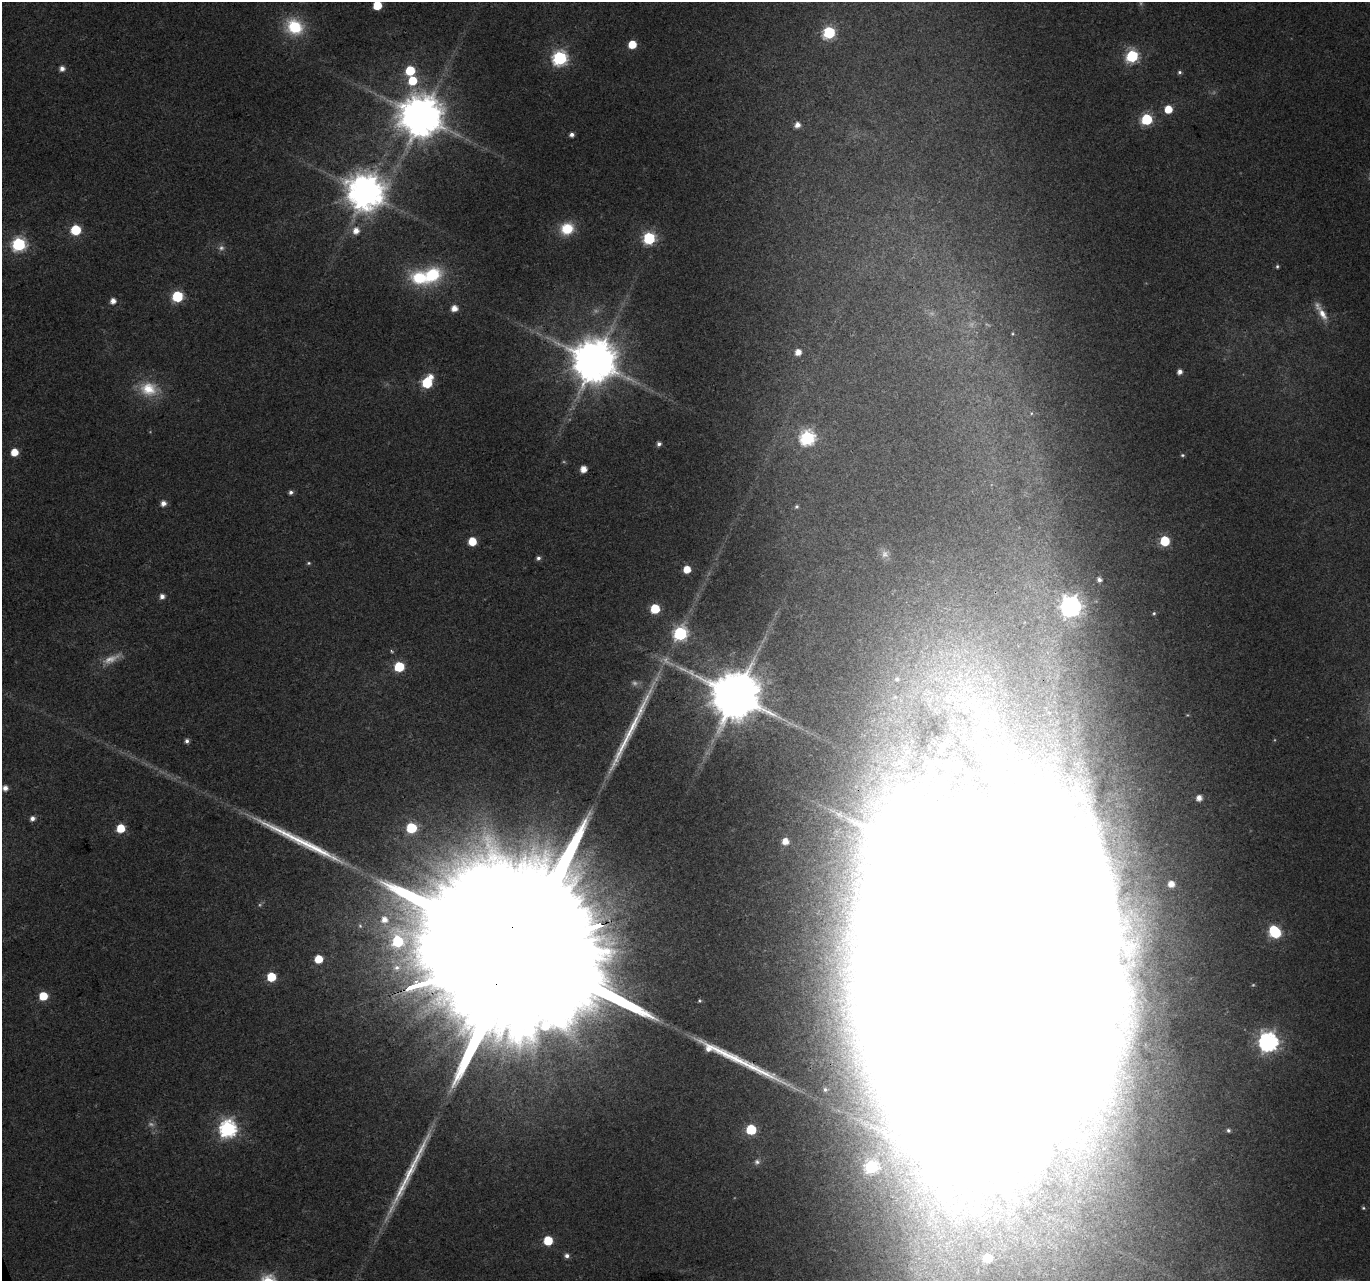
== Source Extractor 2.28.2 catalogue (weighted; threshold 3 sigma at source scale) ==
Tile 7 of 4 x 4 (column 3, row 2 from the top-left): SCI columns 2741-4108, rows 2689-3967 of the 5484 x 5319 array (HDU 1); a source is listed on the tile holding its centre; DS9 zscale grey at full resolution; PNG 1372 x 1283 px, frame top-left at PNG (2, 2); no overlay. Shown black and unused: <1% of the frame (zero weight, under 3 of 4 exposures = <1% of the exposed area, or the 3 px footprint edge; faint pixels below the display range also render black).
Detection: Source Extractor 2.28.2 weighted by HDU 2 'WHT'; one run over the whole footprint, this tile lists its part. Background 0.0313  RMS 0.0039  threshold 0.0177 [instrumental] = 3 sigma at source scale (4.5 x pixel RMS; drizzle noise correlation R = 1.50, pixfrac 1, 0.0396/0.0396 arcsec/px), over >= 5 px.
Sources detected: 114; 16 too faint to see at this stretch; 6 inside a brighter object's white glare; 4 long thin detections or spike segments (spike, bleed or trail) — not listed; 2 inside a brighter listed object's ellipse — not listed separately; the other 86 listed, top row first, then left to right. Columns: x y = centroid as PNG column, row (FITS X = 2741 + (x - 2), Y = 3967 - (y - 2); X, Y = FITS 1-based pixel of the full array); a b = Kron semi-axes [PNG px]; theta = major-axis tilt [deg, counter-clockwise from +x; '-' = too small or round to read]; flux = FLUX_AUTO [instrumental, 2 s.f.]
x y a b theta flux
377 5 6 6 - 16
294 27 20 17 -29 22
829 32 7 6 - 56
632 44 6 5 - 12
1132 56 7 6 - 60
560 58 7 7 - 100
62 68 6 5 - 2.6
410 71 6 6 - 21
1179 72 5 5 - 0.89
412 81 7 7 - 15
1168 109 6 5 - 9.5
422 117 12 12 - 1800
1147 119 6 6 - 41
797 125 5 5 - 3.1
572 135 5 4 - 1.8
365 192 11 11 - 1200
567 229 14 13 - 13
76 230 6 6 - 28
356 231 8 7 - 4.4
649 238 6 6 - 59
19 244 7 7 - 87
1277 266 5 4 - 0.75
432 275 21 18 37 26
177 296 6 6 - 39
113 301 5 5 - 3.2
454 308 6 6 - 4.5
1322 314 22 9 -62 5.7
1012 334 4 3 - 0.38
798 352 5 5 - 4.3
594 361 13 12 - 2100
1180 372 5 4 - 2.5
430 377 7 6 - 3.8
427 383 6 6 - 31
149 389 27 19 -12 15
1031 413 5 5 - 0.61
807 438 7 7 - 100
659 444 5 4 - 1.5
14 452 5 5 - 7.8
1182 455 5 4 - 0.68
583 469 5 5 - 5
291 492 5 5 - 1.4
163 503 6 6 - 2.8
797 506 6 4 44 0.79
472 541 6 6 - 11
1165 541 6 6 - 27
538 558 5 5 - 1.3
309 563 6 4 2 0.66
687 569 5 5 - 7.7
1099 580 4 4 - 1.6
162 596 5 5 - 2.5
1071 607 8 8 - 290
655 609 6 6 - 19
1154 613 5 4 - 0.7
680 633 7 7 - 81
399 667 6 6 - 27
897 679 7 6 - 1
735 695 14 13 - 3000
187 741 5 5 - 1.5
5 788 5 5 - 2.9
1199 798 5 5 - 3.5
32 818 5 5 - 2.4
121 828 6 6 - 13
411 828 6 6 - 31
785 841 7 7 - 5.4
1171 884 7 6 - 4.8
384 920 8 8 - 3.5
1275 932 8 6 -51 49
398 941 6 6 - 36
514 953 141 32 18 130000
319 959 6 6 - 11
271 977 6 6 - 17
986 977 236 142 78 8100
43 996 6 6 - 14
699 1001 4 4 - 0.58
1268 1042 8 8 - 250
709 1048 9 8 - 3.6
825 1089 6 4 -88 0.79
228 1129 8 7 - 160
751 1130 6 6 - 31
1228 1130 5 5 - 1
757 1162 8 7 - 1.5
872 1166 6 6 - 64
1363 1208 5 4 - 0.59
548 1241 6 6 - 17
567 1256 6 5 - 1.9
988 1258 6 6 - 15
Overlapping masked pixels (flux is a lower limit): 3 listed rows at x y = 735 695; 514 953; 986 977
Isophote crosses this tile's border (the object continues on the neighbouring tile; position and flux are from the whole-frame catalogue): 2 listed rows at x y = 377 5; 986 977